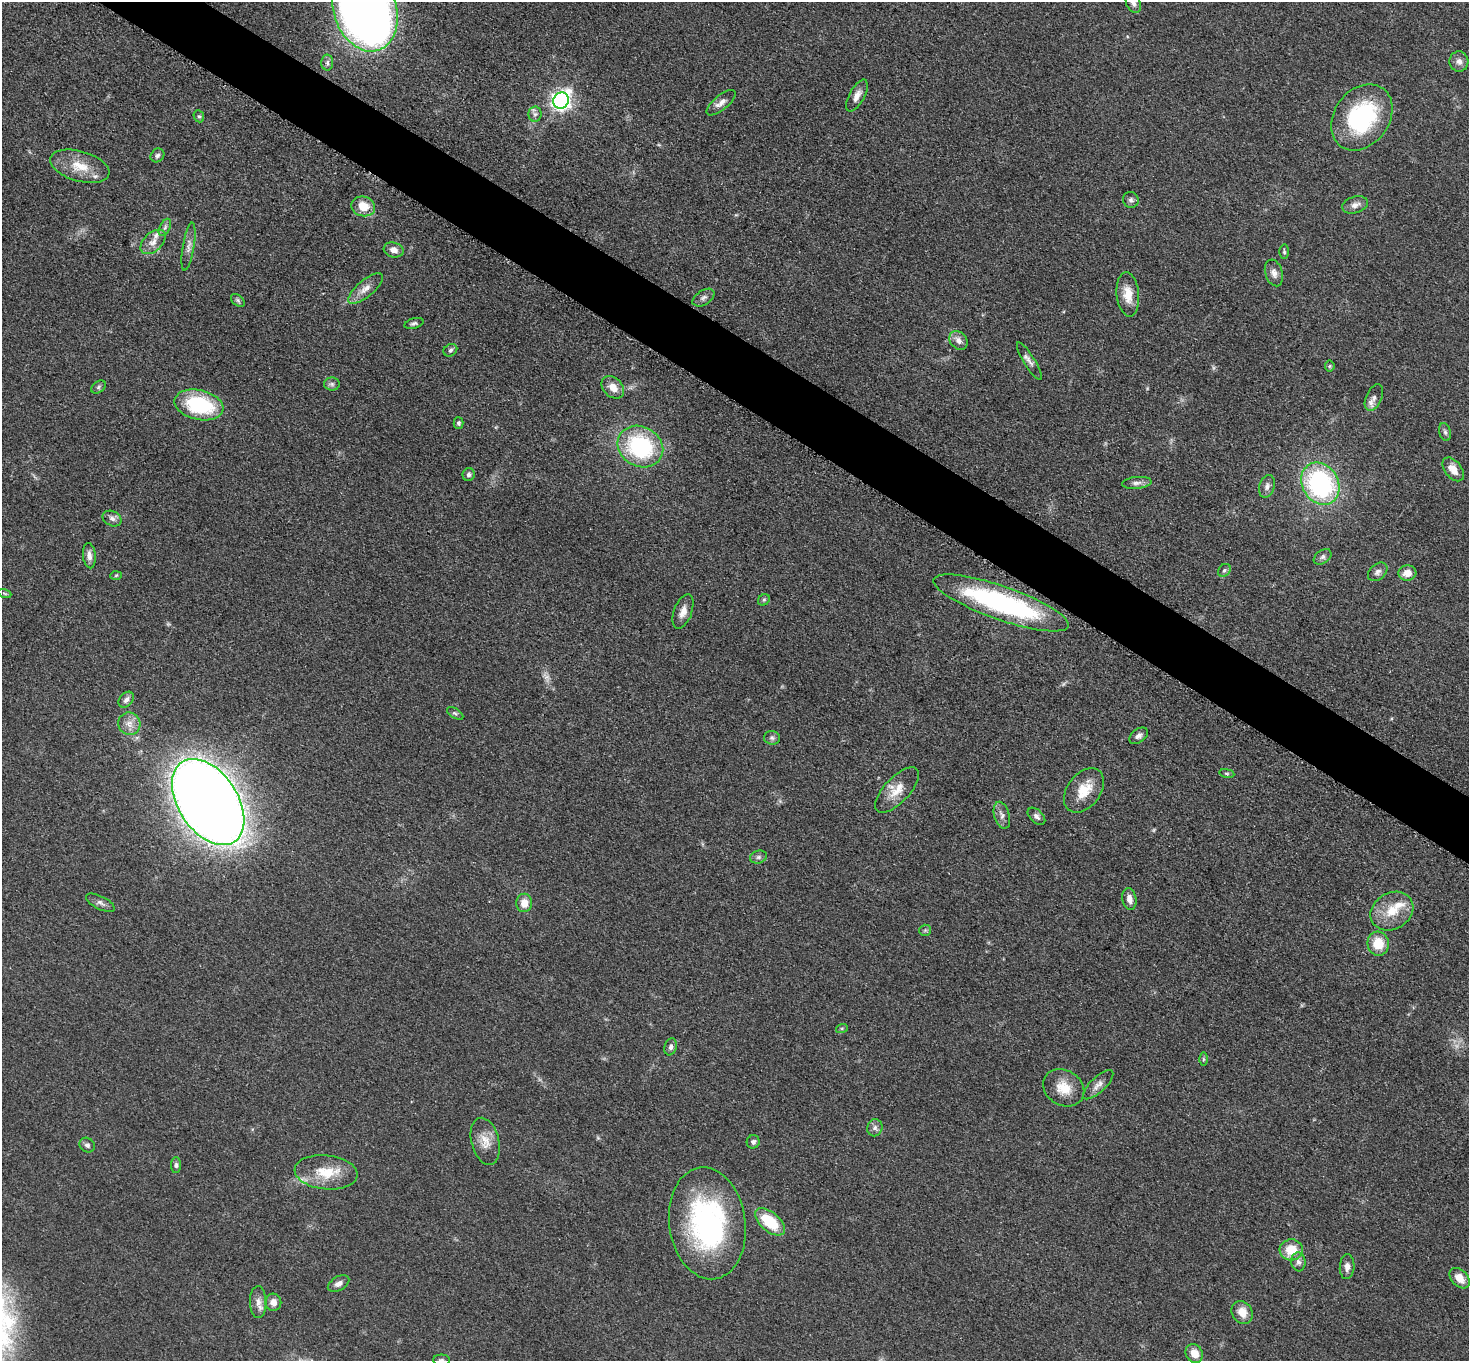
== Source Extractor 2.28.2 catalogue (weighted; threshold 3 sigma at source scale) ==
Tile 11 of 4 x 4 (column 3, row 3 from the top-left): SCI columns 2949-4415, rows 1520-2878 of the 5892 x 5898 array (HDU 1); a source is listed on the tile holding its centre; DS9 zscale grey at full resolution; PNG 1471 x 1363 px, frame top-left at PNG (2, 2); each listed source drawn as its Kron ellipse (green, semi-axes under 4 px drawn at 4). Shown black and unused: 4% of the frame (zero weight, under 3 of 5 exposures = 1% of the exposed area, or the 3 px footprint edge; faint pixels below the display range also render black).
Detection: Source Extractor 2.28.2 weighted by HDU 2 'WHT'; one run over the whole footprint, this tile lists its part. Background 0.0481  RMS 0.0054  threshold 0.0242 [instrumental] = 3 sigma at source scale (4.5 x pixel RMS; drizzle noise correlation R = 1.50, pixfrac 1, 0.05/0.05 arcsec/px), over >= 5 px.
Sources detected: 100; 3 too faint to see at this stretch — neither listed nor drawn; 2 inside a brighter listed object's ellipse — not listed separately; the other 95 listed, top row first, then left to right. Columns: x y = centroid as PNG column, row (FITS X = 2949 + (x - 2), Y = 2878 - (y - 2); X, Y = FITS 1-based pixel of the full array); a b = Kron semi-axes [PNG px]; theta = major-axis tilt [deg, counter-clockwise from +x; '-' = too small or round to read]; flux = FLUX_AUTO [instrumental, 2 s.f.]
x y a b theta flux
1133 3 10 7 -61 2.1
365 10 43 31 -72 580
1459 61 10 9 - 2.9
327 63 8 6 -88 1.5
857 96 17 7 61 4.1
561 100 8 7 - 260
721 103 18 7 40 3.8
535 114 8 6 90 1.8
199 116 6 5 - 0.99
1362 117 36 27 53 62
157 155 7 6 - 1.5
80 166 30 15 -16 13
1131 200 8 7 - 1.7
1355 205 13 8 17 3.4
363 206 12 10 -15 9.3
165 227 9 5 63 1.5
153 242 15 9 44 4.5
188 247 24 5 80 3.6
394 250 10 7 -14 3.6
1284 252 7 4 -89 0.88
1274 273 14 8 -72 3.3
365 289 21 8 40 5.1
1128 294 22 11 -84 9
703 298 12 7 33 2.1
238 300 8 5 -40 1.1
414 323 10 5 16 1.4
958 340 10 8 -46 3.2
450 350 7 6 - 1.2
1029 361 22 5 -58 2.8
1330 366 5 5 - 0.76
332 384 8 6 -1 1.6
98 387 8 5 37 1.2
613 387 13 9 -45 5.7
1374 398 14 8 66 3.1
199 405 25 15 -13 43
458 423 6 5 - 1
1445 432 9 5 -75 1.4
640 446 24 20 -29 58
1453 469 13 8 -52 5.5
469 474 6 6 - 1.5
1137 483 15 6 6 2.5
1320 484 22 18 -60 88
1267 486 11 7 74 2.5
112 519 10 7 -25 2.3
89 556 13 6 -85 3.2
1323 557 10 6 35 1.7
1224 570 7 5 45 1.3
1378 572 11 7 41 2.2
1407 573 9 7 3 5.2
116 575 6 4 3 0.72
5 594 7 3 -19 0.58
764 600 6 5 - 0.88
1001 603 71 16 -19 100
683 612 18 9 70 4.6
126 700 9 6 49 2.2
455 713 9 5 -33 1.1
129 724 11 11 - 4.5
1139 736 10 6 36 2.1
772 738 8 7 - 1.5
1227 773 8 4 -9 0.82
897 790 29 12 46 9.7
1084 790 25 16 53 12
208 802 48 29 -57 1200
1002 815 14 7 -74 3
1036 816 10 6 -44 2
758 857 8 6 16 1.4
1129 899 11 7 -78 3.4
100 903 15 6 -27 2.4
524 903 9 8 - 6.7
1392 911 22 18 31 14
925 930 6 5 - 0.98
1378 944 12 10 -84 12
842 1028 6 4 18 0.69
671 1047 8 6 72 1.8
1203 1059 6 4 90 0.84
1098 1085 19 7 44 3.7
1064 1088 21 17 -31 11
875 1128 8 7 - 2.1
485 1141 24 14 -76 8.1
753 1142 7 6 - 1.5
87 1145 8 7 - 1.7
176 1165 8 5 89 1.3
326 1172 31 17 -6 17
770 1222 18 9 -40 21
707 1223 56 38 -82 110
1291 1250 11 10 - 12
1298 1262 9 7 -83 2.2
1347 1267 12 7 86 3
1460 1278 12 8 -47 6.5
339 1284 12 7 30 2.8
258 1302 16 8 -88 3.8
273 1302 8 8 - 3.7
1242 1312 12 10 -58 6.8
1194 1353 10 8 -58 6.4
441 1360 8 5 -1 1.3
Overlapping masked pixels (flux is a lower limit): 1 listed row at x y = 1001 603
Isophote crosses this tile's border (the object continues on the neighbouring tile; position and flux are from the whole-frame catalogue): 3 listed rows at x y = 1133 3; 365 10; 441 1360